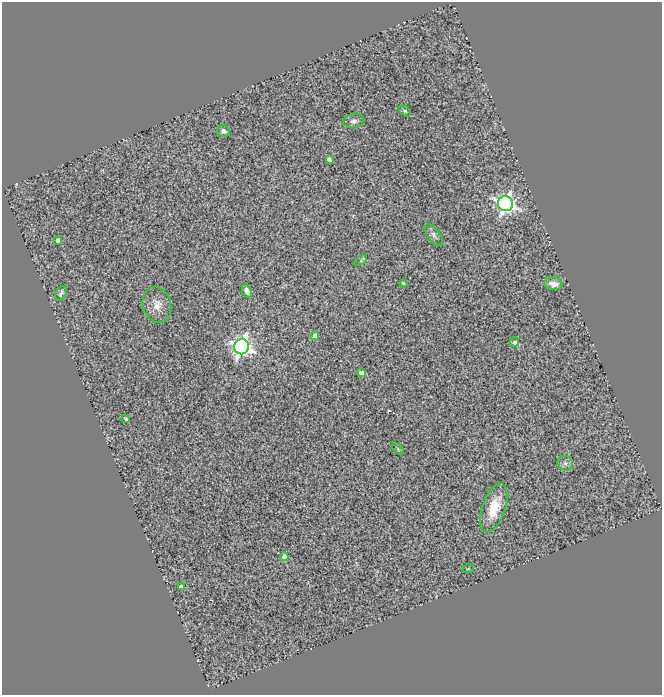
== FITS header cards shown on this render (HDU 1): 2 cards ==
NAXIS1  =                  660
NAXIS2  =                  693

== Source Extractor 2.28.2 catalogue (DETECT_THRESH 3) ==
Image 660 x 693 px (HDU 1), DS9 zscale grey, 1 PNG px = 1 image px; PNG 664 x 697 px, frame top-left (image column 1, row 693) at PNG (2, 2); each listed source drawn as its Kron ellipse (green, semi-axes under 4 px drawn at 4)
Background 1.46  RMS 0.37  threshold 1.12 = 3 sigma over >= 5 px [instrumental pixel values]
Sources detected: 24; all 24 listed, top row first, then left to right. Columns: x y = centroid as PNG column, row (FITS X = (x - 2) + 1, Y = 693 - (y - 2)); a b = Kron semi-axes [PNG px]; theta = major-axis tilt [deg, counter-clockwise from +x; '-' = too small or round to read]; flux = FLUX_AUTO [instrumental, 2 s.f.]
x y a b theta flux
405 111 7 4 -36 40
354 121 10 7 11 99
223 131 6 6 - 110
329 159 4 3 - 110
505 204 7 7 - 12000
434 235 13 6 -53 100
58 240 4 4 - 100
361 261 7 3 32 30
403 283 3 3 - 32
554 284 9 6 -10 240
247 291 7 4 -65 150
61 293 8 5 62 67
157 305 18 14 -74 330
315 336 4 4 - 200
515 342 5 4 - 85
241 347 7 7 - 14000
361 373 4 4 - 270
126 419 4 3 - 54
398 449 7 4 -46 35
565 463 8 7 - 100
494 508 25 11 71 700
284 557 4 4 - 170
468 569 6 3 20 19
181 587 4 4 - 120